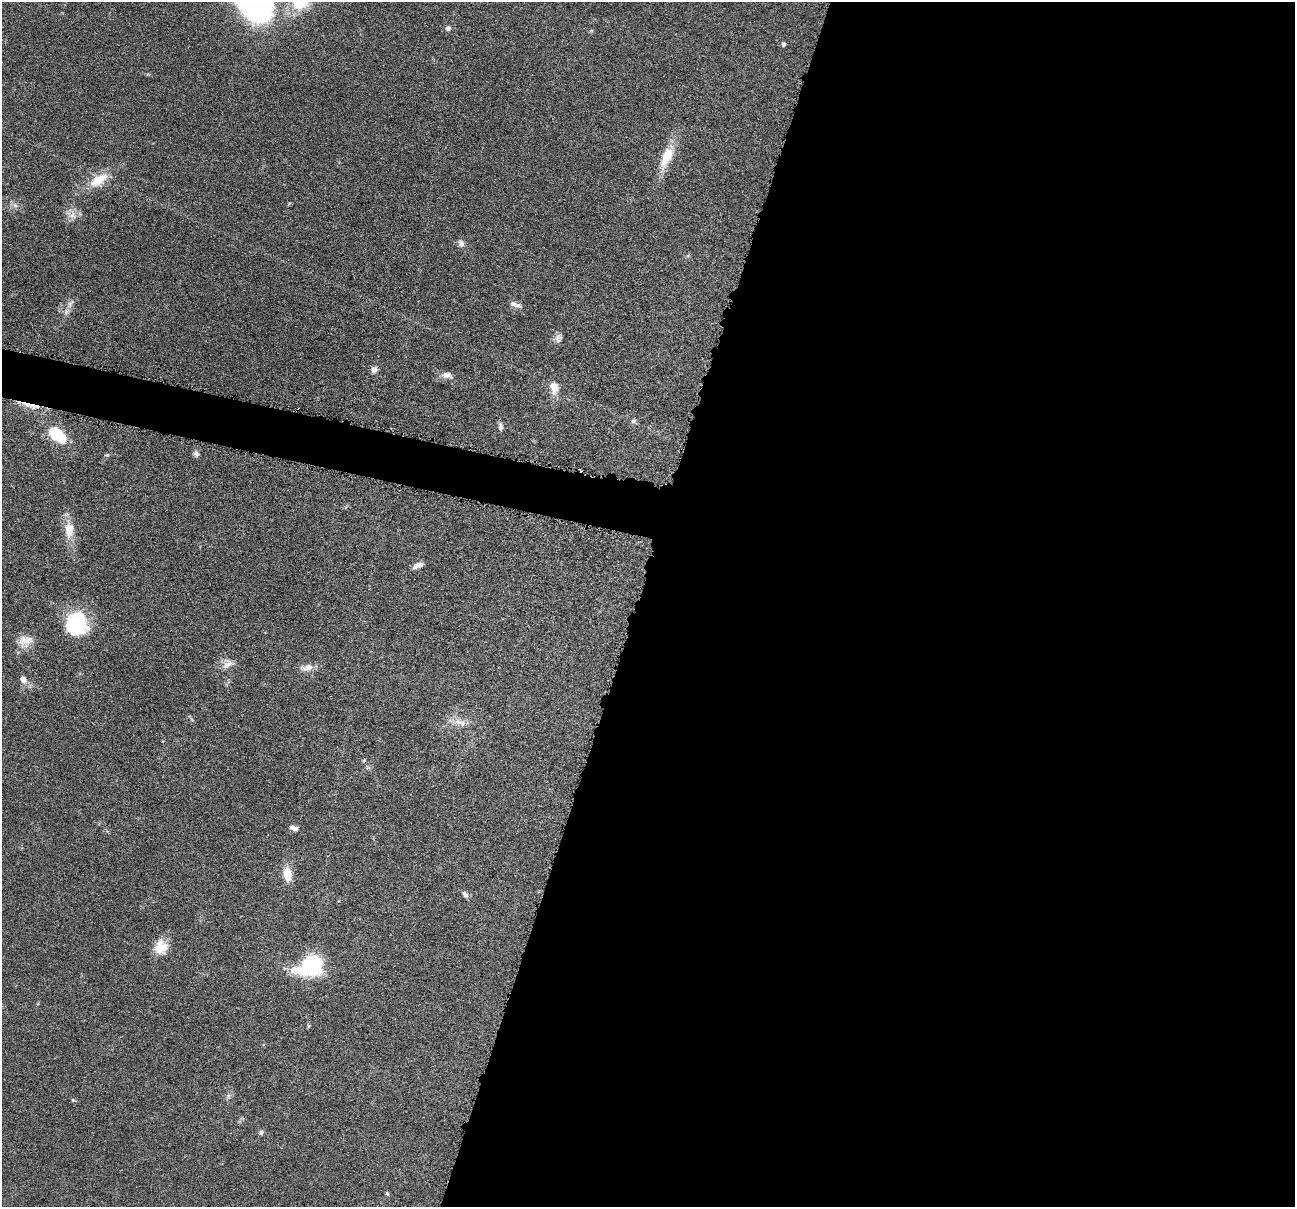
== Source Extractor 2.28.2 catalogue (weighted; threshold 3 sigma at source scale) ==
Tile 12 of 4 x 4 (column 4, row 3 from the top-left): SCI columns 3886-5178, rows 1457-2661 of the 5183 x 5197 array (HDU 1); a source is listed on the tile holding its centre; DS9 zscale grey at full resolution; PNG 1297 x 1209 px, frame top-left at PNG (2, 2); no overlay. Shown black and unused: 53% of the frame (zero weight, under 4 of 8 exposures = <1% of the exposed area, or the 3 px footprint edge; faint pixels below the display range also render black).
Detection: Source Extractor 2.28.2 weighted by HDU 2 'WHT'; one run over the whole footprint, this tile lists its part. Background 0.0365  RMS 0.0036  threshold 0.0148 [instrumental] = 3 sigma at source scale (4.09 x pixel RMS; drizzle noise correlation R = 1.36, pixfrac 0.8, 0.05/0.05 arcsec/px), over >= 5 px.
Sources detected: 39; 1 inside a brighter listed object's ellipse — not listed separately; the other 38 listed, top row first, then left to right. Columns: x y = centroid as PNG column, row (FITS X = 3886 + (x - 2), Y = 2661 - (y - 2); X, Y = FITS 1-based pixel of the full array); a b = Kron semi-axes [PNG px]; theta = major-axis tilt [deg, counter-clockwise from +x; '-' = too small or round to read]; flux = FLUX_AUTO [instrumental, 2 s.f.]
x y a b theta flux
448 28 6 6 - 1.1
784 44 4 4 - 0.85
667 157 29 11 66 9.2
98 180 26 12 32 7.8
15 205 7 6 - 1
72 215 11 9 -18 2.5
461 243 9 7 -74 1.5
70 304 17 6 65 2
515 304 16 6 -18 1.7
558 338 13 9 79 1.7
374 369 8 7 - 1.5
447 375 16 9 -13 2.2
554 388 17 11 -72 3.9
31 405 29 4 -14 4.4
634 421 8 6 4 0.79
500 426 11 6 -89 1.2
57 435 23 13 -40 13
196 454 8 7 - 1.1
107 455 7 3 8 0.47
69 530 23 13 90 5.9
418 565 14 6 23 2
77 624 28 26 -89 21
22 640 21 13 69 4.5
228 664 18 11 36 3.1
307 667 19 9 10 2.8
23 679 10 8 -58 2
460 722 20 7 -17 3.3
364 761 5 4 - 0.57
295 829 8 6 26 1.1
287 874 17 10 -80 5.3
465 894 10 6 -46 1.2
161 947 19 16 80 5.7
311 966 20 13 28 53
308 1026 6 4 89 0.42
228 1096 7 4 72 0.71
73 1100 7 4 -31 0.47
261 1132 7 5 57 0.79
387 1193 5 5 - 0.4
Overlapping masked pixels (flux is a lower limit): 1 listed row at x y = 31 405